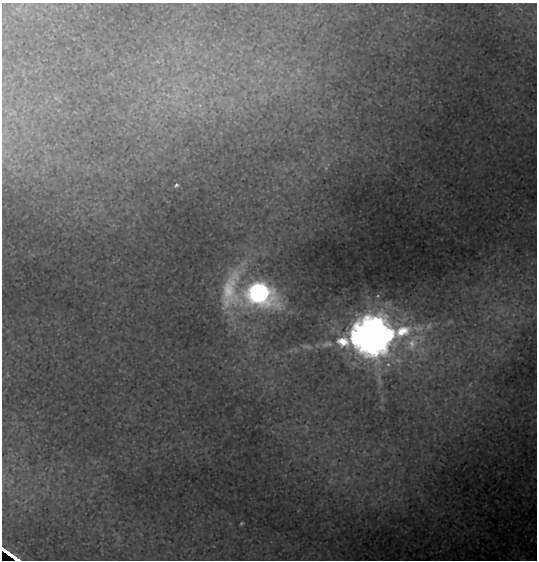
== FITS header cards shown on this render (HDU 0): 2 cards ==
NAXIS1  =                  535
NAXIS2  =                  558

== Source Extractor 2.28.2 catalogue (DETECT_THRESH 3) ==
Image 535 x 558 px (HDU 0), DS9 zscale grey, 1 PNG px = 1 image px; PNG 539 x 562 px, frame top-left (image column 1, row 558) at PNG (2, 3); no overlay
Background 0.0449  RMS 0.0013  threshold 0.00403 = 3 sigma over >= 5 px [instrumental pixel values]
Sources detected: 17; all 17 listed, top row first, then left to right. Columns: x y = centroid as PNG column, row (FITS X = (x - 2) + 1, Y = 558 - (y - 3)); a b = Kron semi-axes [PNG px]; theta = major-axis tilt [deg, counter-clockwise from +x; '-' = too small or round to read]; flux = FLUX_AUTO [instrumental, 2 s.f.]
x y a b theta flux
258 61 6 5 - 0.22
298 71 9 6 -58 0.35
277 88 7 6 - 0.3
200 105 6 4 18 0.17
326 168 5 5 - 0.15
176 185 6 4 45 0.18
231 291 62 30 81 8
259 294 18 14 -22 36
429 326 16 9 58 0.92
372 336 26 18 36 330
327 344 18 8 9 0.84
307 347 18 7 -9 0.65
388 364 6 6 - 0.36
241 523 3 3 - 0.12
7 553 11 3 -39 3.2
13 557 8 3 -36 2.7
18 560 4 2 - 0.84
At the frame edge (FLAGS 8, measured only in part): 1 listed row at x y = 18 560